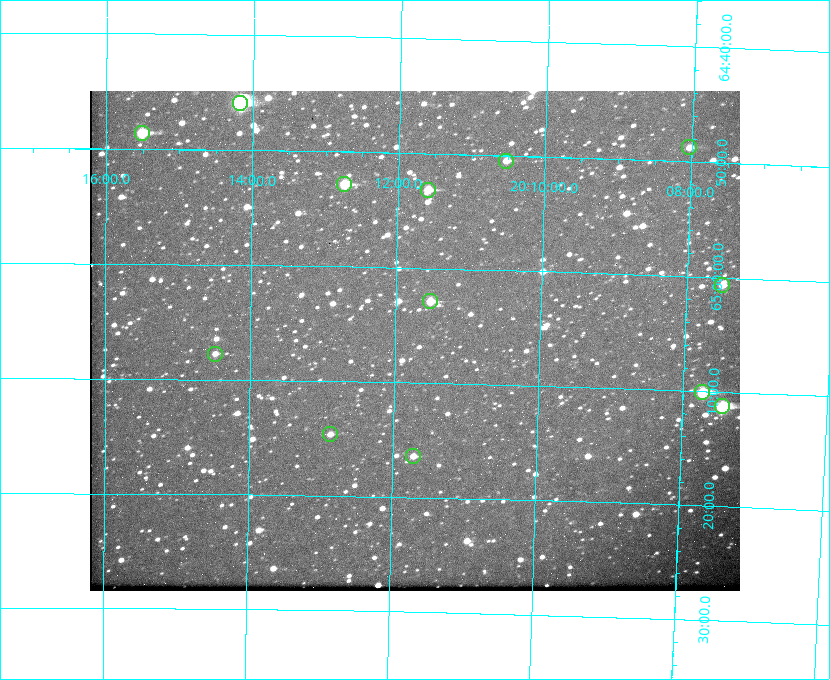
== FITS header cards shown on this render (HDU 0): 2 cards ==
NAXIS1  =                  650
NAXIS2  =                  500

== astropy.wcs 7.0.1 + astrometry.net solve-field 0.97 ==
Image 650 x 500 px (HDU 0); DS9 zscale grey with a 90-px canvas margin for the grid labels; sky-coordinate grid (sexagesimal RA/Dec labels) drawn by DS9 from the SOLVED WCS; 13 Tycho-2 reference stars matched to detected sources circled (green)
Header WCS: none
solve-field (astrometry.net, Tycho-2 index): SOLVED blind (the file carries no WCS)
Solved WCS: RA---TAN-SIP/DEC--TAN-SIP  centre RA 20:11:44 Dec +65:06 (302.93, +65.11 deg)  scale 5.23 arcsec/px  FOV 56.7' x 43.6'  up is +179 deg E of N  parity flipped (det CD > 0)
(file carries no celestial WCS; the grid is the blind solution)
Tycho-2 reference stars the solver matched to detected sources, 13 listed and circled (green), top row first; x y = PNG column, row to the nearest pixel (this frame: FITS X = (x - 90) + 1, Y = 500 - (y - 91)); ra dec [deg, ICRS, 3 dp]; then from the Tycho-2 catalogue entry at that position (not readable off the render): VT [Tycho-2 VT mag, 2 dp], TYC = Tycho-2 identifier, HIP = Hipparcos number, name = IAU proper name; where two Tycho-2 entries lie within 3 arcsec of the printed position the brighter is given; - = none
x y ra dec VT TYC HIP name
240 103 303.544 +64.765 7.36 4240-620-1 99731 -
142 133 303.878 +64.810 8.93 4240-794-1 - -
689 147 302.008 +64.813 10.38 4240-809-1 - -
506 161 302.633 +64.841 10.69 4240-985-1 - -
344 184 303.184 +64.880 9.02 4240-488-1 - -
428 190 302.897 +64.886 9.40 4240-717-1 - -
722 285 301.878 +65.011 10.80 4240-59-1 - -
430 301 302.882 +65.048 10.25 4240-98-1 - -
215 354 303.620 +65.129 11.18 4240-34-1 - -
702 392 301.932 +65.168 8.01 4240-866-1 99147 -
722 406 301.862 +65.188 7.70 4240-604-1 99125 -
330 434 303.217 +65.244 11.17 4240-236-1 - -
413 456 302.928 +65.273 10.74 4240-760-1 - -